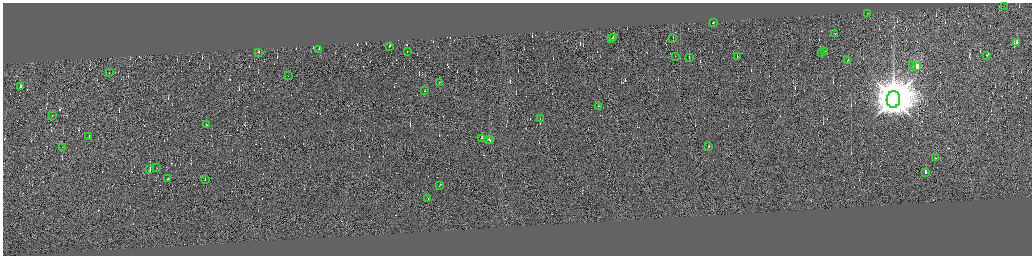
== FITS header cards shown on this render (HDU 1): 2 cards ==
NAXIS1  =                 4118
NAXIS2  =                 1013

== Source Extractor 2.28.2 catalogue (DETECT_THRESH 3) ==
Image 4118 x 1013 px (HDU 1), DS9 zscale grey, zoomed out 1/4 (1 PNG px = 4 x 4 image px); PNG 1034 x 258 px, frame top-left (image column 4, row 1010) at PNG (3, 3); each listed source drawn as its Kron ellipse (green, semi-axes under 4 px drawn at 4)
Background 0.315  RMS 3.9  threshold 11.7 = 3 sigma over >= 5 px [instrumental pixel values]
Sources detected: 571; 526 cannot appear on this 1/4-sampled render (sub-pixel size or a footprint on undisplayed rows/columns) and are neither listed nor drawn; the other 45 listed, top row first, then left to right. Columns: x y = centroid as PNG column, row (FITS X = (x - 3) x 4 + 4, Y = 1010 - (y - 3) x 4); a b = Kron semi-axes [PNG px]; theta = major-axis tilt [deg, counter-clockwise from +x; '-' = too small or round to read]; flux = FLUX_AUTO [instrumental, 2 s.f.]
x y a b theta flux
1004 6 2 1 - 2.7e+03
867 14 2 1 - 1.5e+04
713 22 3 1 - 7.8e+04
834 33 2 1 - 2.2e+04
613 37 3 1 - 2.8e+04
612 38 2 1 - 2.3e+04
673 38 2 1 - 2.3e+03
1016 43 3 1 - 3.4e+04
390 46 3 1 - 2.0e+04
319 49 2 1 - 1.2e+04
825 51 2 1 - 2.4e+04
259 52 2 1 - 1.3e+04
407 52 2 1 - 1.0e+03
821 53 3 1 - 2.1e+04
986 55 2 1 - 1.8e+04
675 56 2 1 - 9.5e+03
689 57 2 1 - 1.4e+04
737 57 2 1 - 2.9e+04
848 60 2 1 - 1.6e+04
913 65 3 2 - 1.9e+03
917 66 2 2 - 1.3e+05
109 72 2 1 - 5.3e+02
288 76 2 1 - 3.6e+03
439 82 2 1 - 4.4e+03
20 86 2 1 - 1.8e+04
425 91 2 1 - 3.0e+03
893 99 8 6 80 1.6e+07
598 106 2 1 - 1.1e+04
52 115 2 1 - 3.0e+04
540 119 2 1 - 1.6e+03
206 124 2 1 - 2.0e+04
89 137 2 1 - 4.8e+04
482 138 2 1 - 2.7e+04
489 140 2 1 - 3.6e+04
490 140 2 1 - 1.5e+04
708 146 2 1 - 3.9e+03
62 147 2 1 - 7.2e+02
936 157 2 1 - 2.0e+04
157 168 2 1 - 4.5e+04
150 169 2 1 - 1.2e+04
926 172 2 1 - 2.3e+04
167 179 3 1 - 3.1e+04
205 180 2 1 - 1.4e+04
440 185 3 1 - 2.9e+04
428 199 2 1 - 7.3e+03
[526 sub-pixel or undisplayed-footprint detections neither listed nor drawn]